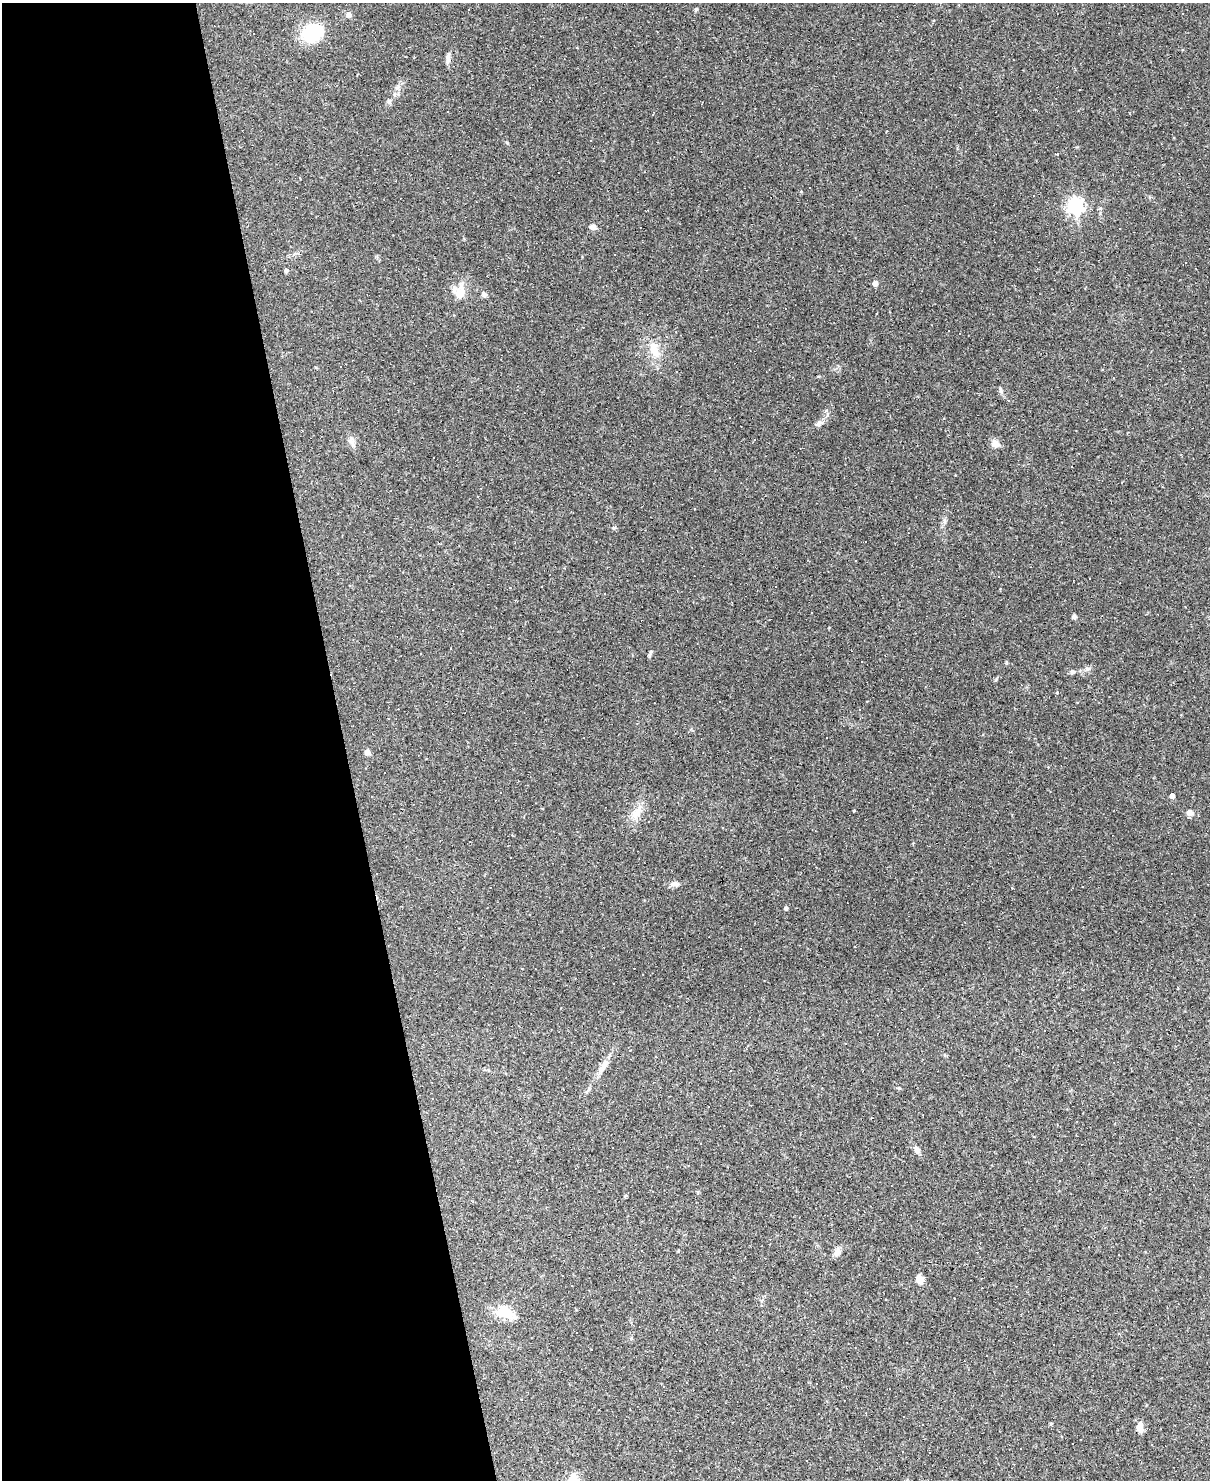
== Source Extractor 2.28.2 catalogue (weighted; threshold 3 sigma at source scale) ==
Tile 5 of 4 x 3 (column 1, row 2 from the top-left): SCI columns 1-1208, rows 1725-3202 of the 4834 x 4815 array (HDU 1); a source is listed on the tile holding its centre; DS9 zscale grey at full resolution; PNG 1212 x 1482 px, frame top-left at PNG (2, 3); no overlay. Shown black and unused: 28% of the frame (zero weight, under 2 of 3 exposures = <1% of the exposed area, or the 3 px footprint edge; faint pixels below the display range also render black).
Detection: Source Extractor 2.28.2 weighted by HDU 2 'WHT'; one run over the whole footprint, this tile lists its part. Background 0.148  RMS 0.0072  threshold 0.0323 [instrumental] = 3 sigma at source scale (4.5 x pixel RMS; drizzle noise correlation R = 1.50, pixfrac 1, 0.05/0.05 arcsec/px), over >= 5 px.
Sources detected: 99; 48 cosmic-ray / hot-pixel residue — not listed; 1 inside a brighter listed object's ellipse — not listed separately; the other 50 listed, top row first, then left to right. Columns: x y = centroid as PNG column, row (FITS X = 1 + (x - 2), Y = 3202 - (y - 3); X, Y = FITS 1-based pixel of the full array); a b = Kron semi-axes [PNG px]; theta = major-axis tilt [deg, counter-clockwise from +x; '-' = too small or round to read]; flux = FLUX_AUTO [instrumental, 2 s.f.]
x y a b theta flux
696 9 5 4 - 0.93
348 15 7 7 - 2.7
311 33 22 16 14 38
448 58 13 5 82 3.3
389 101 7 5 68 1.6
1057 154 3 2 - 1.3
300 178 4 2 - 0.43
809 188 3 3 - 3.5
1034 196 2 2 - 0.46
1075 206 7 6 - 230
592 227 7 6 - 3.3
286 271 4 4 - 1.3
875 283 4 4 - 6.4
460 292 20 11 79 9.4
484 294 7 5 -38 1.9
654 350 24 11 -70 12
1000 390 10 4 -79 1.4
819 423 11 6 27 2.6
754 439 3 3 - 2.2
352 443 8 5 -45 2.1
995 444 11 9 -72 4.6
477 496 3 2 - 0.44
944 521 7 4 90 1.5
614 528 5 4 - 1
1074 617 5 5 - 1.8
649 655 6 4 69 1
1087 669 8 6 15 2.2
1072 672 6 5 - 1.6
367 752 6 5 - 3.1
500 793 3 3 - 1.3
1172 796 4 4 - 3.4
854 810 4 2 - 0.5
637 812 19 8 72 7.6
1189 813 7 7 - 3.1
511 857 3 2 - 0.66
675 884 13 6 -3 3.1
1082 887 2 2 - 0.49
786 909 4 4 - 1.6
746 1049 3 3 - 0.47
656 1057 3 2 - 0.4
603 1067 24 7 54 6.9
899 1088 6 4 -6 0.84
1034 1137 4 2 - 0.51
700 1144 2 2 - 0.61
917 1150 11 6 -62 2.7
837 1252 12 8 59 3.7
920 1279 8 7 - 6.2
504 1312 24 16 -16 14
1051 1424 4 3 - 0.93
1140 1427 12 7 -88 5.3
Unlisted compact peaks at least as high as the median listed source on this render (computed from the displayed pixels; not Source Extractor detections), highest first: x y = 1006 662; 996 679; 507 143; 1057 693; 1100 208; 826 410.